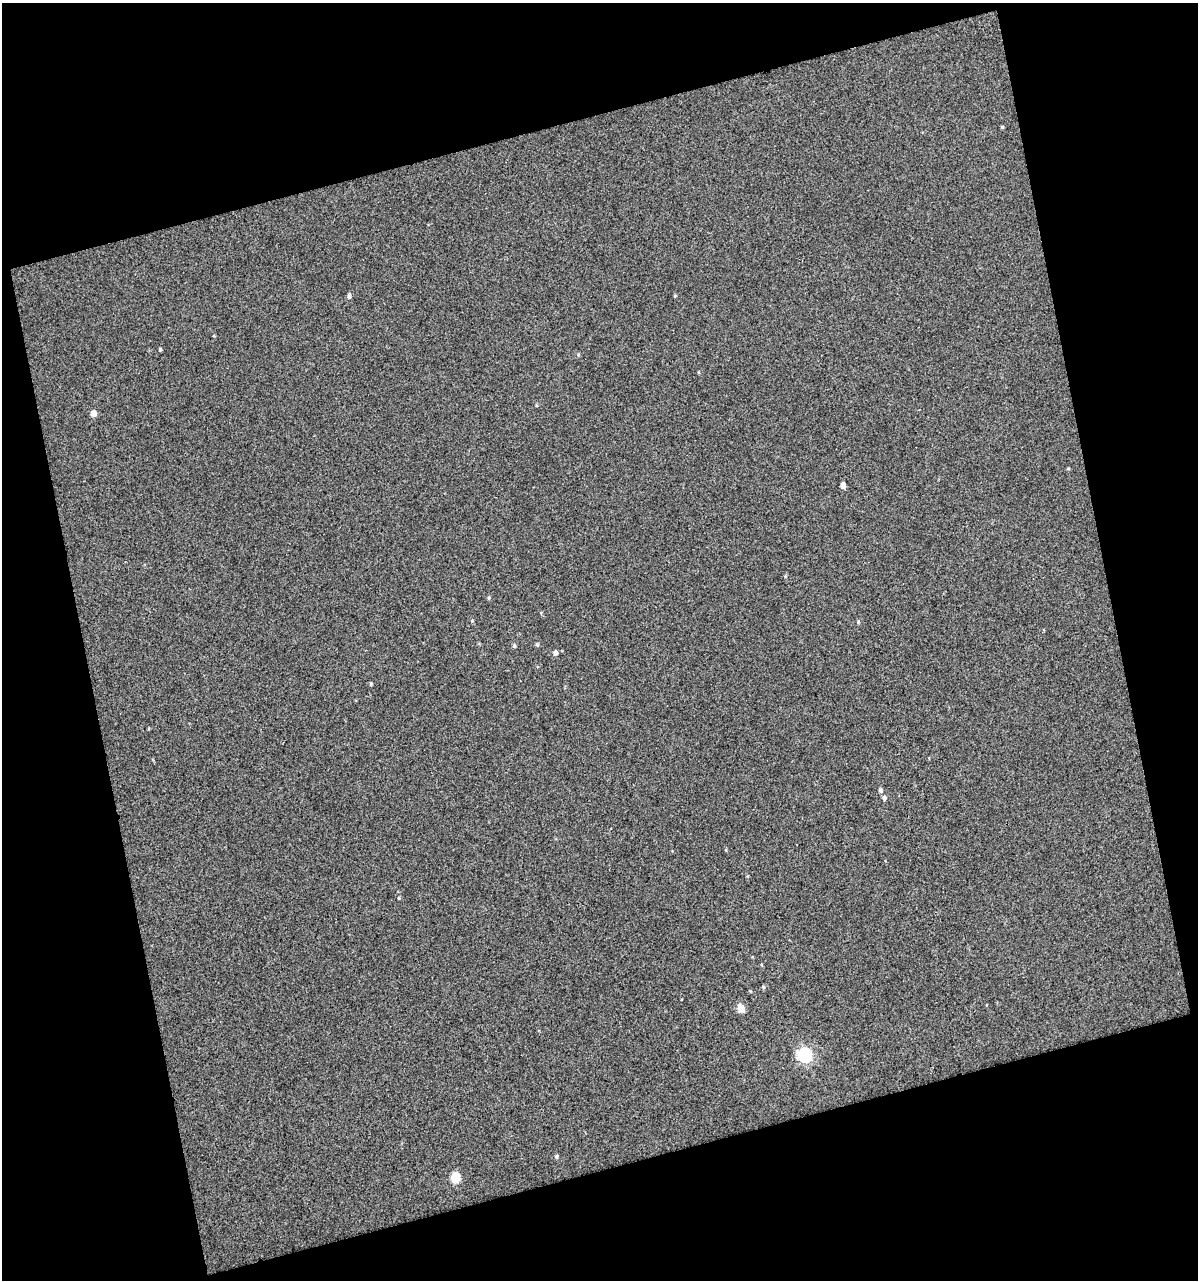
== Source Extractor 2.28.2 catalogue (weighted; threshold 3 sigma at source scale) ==
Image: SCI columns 17-1212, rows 1-1278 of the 1234 x 1278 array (HDU 1 of 3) = the unmasked area's bounding box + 8 px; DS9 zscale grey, full resolution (1 PNG px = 1 image px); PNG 1200 x 1282 px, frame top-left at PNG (2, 3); no overlay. Shown black and unused: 32% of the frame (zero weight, under 2 of 3 exposures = <1% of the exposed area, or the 3 px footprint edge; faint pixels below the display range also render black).
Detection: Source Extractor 2.28.2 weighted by HDU 2 'WHT'. Background 0.00993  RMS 0.018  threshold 0.0797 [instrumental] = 3 sigma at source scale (4.5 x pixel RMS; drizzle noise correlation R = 1.50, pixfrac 1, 0.0396/0.0396 arcsec/px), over >= 5 px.
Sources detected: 21; all 21 listed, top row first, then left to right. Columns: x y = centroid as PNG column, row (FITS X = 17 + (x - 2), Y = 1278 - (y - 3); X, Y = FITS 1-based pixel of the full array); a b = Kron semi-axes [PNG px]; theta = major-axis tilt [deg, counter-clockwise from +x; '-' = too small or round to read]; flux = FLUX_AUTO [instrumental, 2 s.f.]
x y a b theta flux
1002 127 4 4 - 2
349 296 5 4 - 4.3
675 296 5 3 - 1.6
160 349 4 3 - 2.1
93 413 5 5 - 13
1068 469 5 3 - 1.5
843 485 5 4 - 7.9
489 598 6 3 -19 1.9
472 621 4 4 - 1.8
858 622 5 4 - 1.9
537 644 5 4 - 2.1
514 646 5 4 - 2.9
555 653 5 5 - 5.8
371 684 4 4 - 2
881 790 6 5 - 4.3
884 798 6 5 - 4.1
763 987 5 4 - 2.1
741 1008 6 5 - 27
804 1055 7 6 - 320
557 1156 5 4 - 3
455 1177 6 6 - 69
Unlisted compact peaks at least as high as the median listed source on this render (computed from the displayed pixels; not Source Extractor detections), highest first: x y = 399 898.